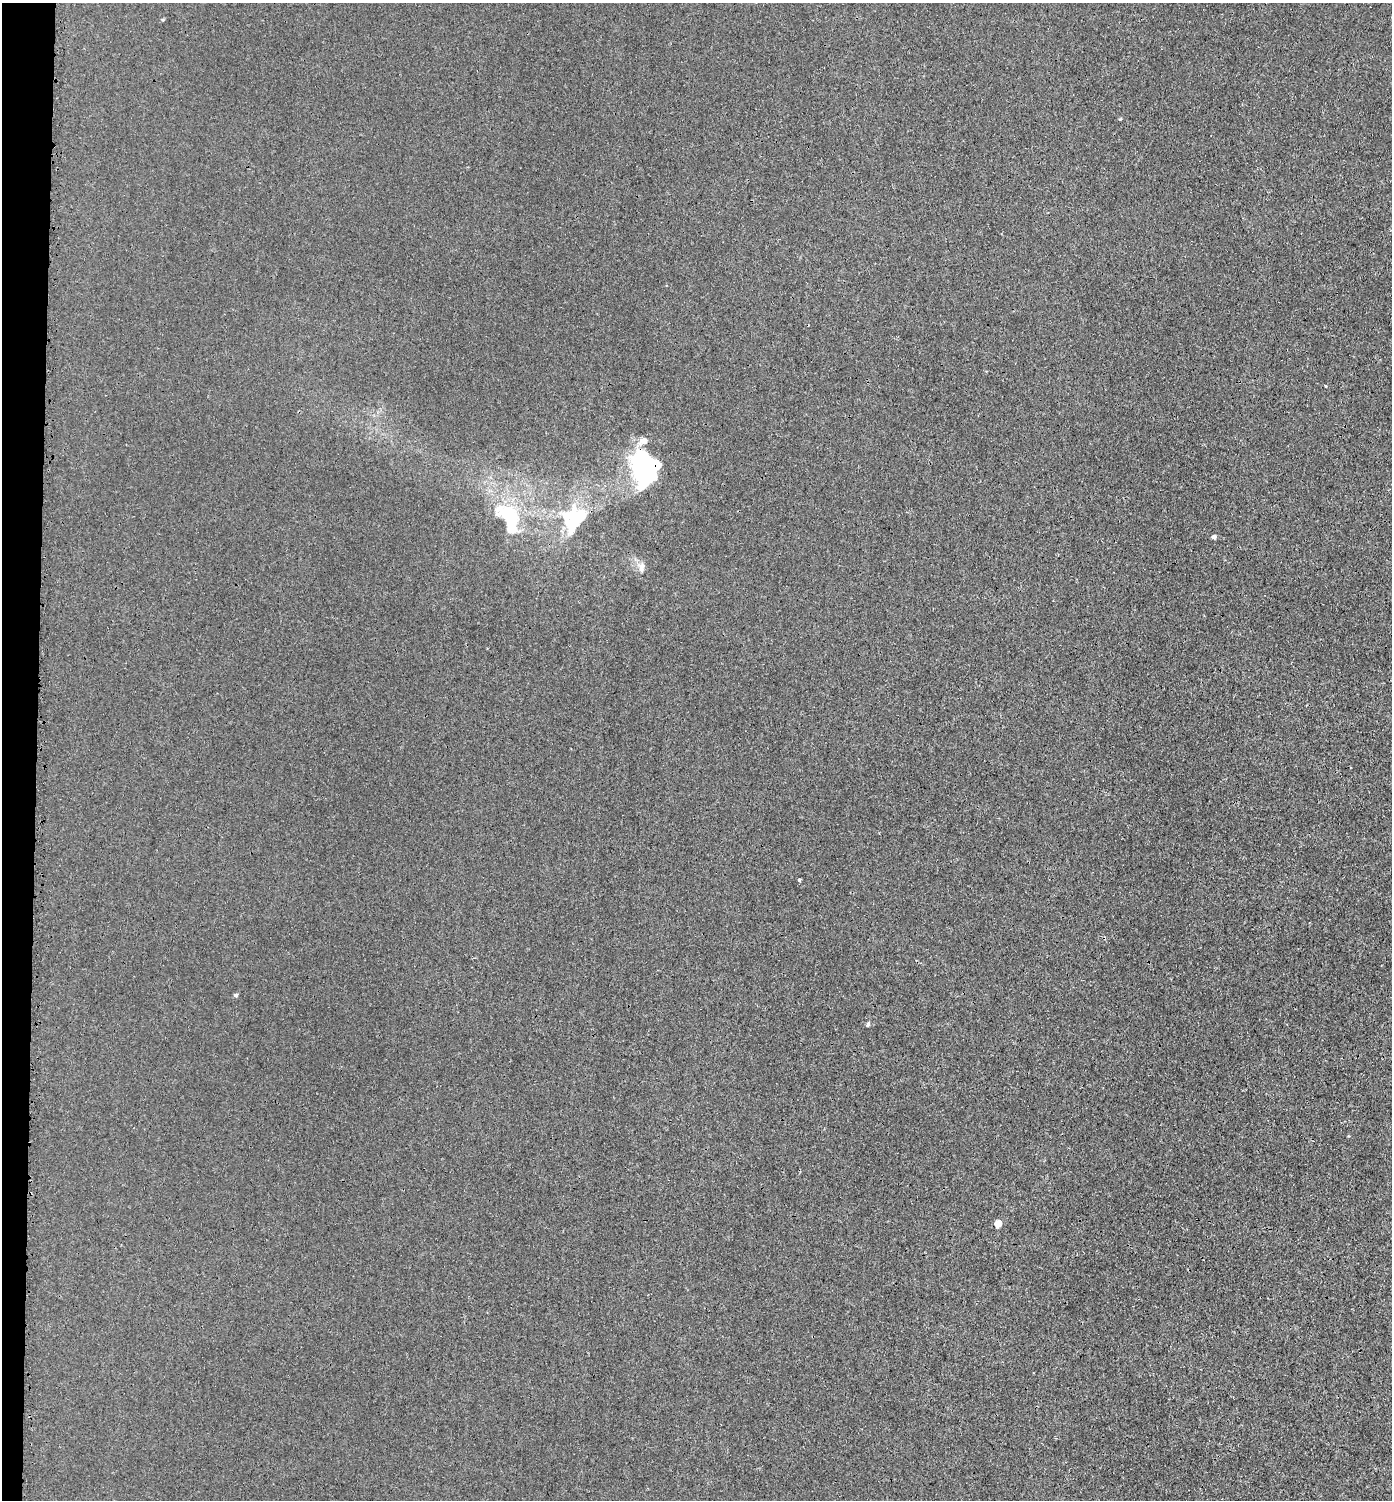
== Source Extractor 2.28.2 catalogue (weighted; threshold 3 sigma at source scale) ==
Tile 4 of 3 x 3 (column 1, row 2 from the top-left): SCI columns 281-1670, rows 1548-3045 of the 4623 x 4592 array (HDU 1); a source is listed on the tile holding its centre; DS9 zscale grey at full resolution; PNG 1394 x 1502 px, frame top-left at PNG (2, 3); no overlay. Shown black and unused: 3% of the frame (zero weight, under 3 of 4 exposures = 7% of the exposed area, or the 3 px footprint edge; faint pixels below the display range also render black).
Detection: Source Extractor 2.28.2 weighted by HDU 2 'WHT'; one run over the whole footprint, this tile lists its part. Background 0.00902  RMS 0.0024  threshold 0.0108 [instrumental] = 3 sigma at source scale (4.5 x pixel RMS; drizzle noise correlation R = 1.50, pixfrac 1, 0.05/0.05 arcsec/px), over >= 5 px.
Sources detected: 13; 1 inside a brighter listed object's ellipse — not listed separately; the other 12 listed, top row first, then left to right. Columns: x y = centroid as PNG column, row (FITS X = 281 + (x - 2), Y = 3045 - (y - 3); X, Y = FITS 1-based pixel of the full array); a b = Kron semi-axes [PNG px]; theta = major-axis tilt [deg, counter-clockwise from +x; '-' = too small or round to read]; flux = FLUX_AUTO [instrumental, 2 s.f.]
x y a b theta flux
163 20 4 4 - 0.26
1120 119 4 3 - 0.24
1326 386 3 3 - 0.27
646 470 36 25 -85 37
509 518 56 29 -61 17
575 520 33 21 58 20
1214 537 4 4 - 0.77
641 567 15 7 84 1.3
799 880 3 3 - 0.4
236 995 5 5 - 0.41
868 1024 6 4 70 0.42
998 1223 5 5 - 4.8
Overlapping masked pixels (flux is a lower limit): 1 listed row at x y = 646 470